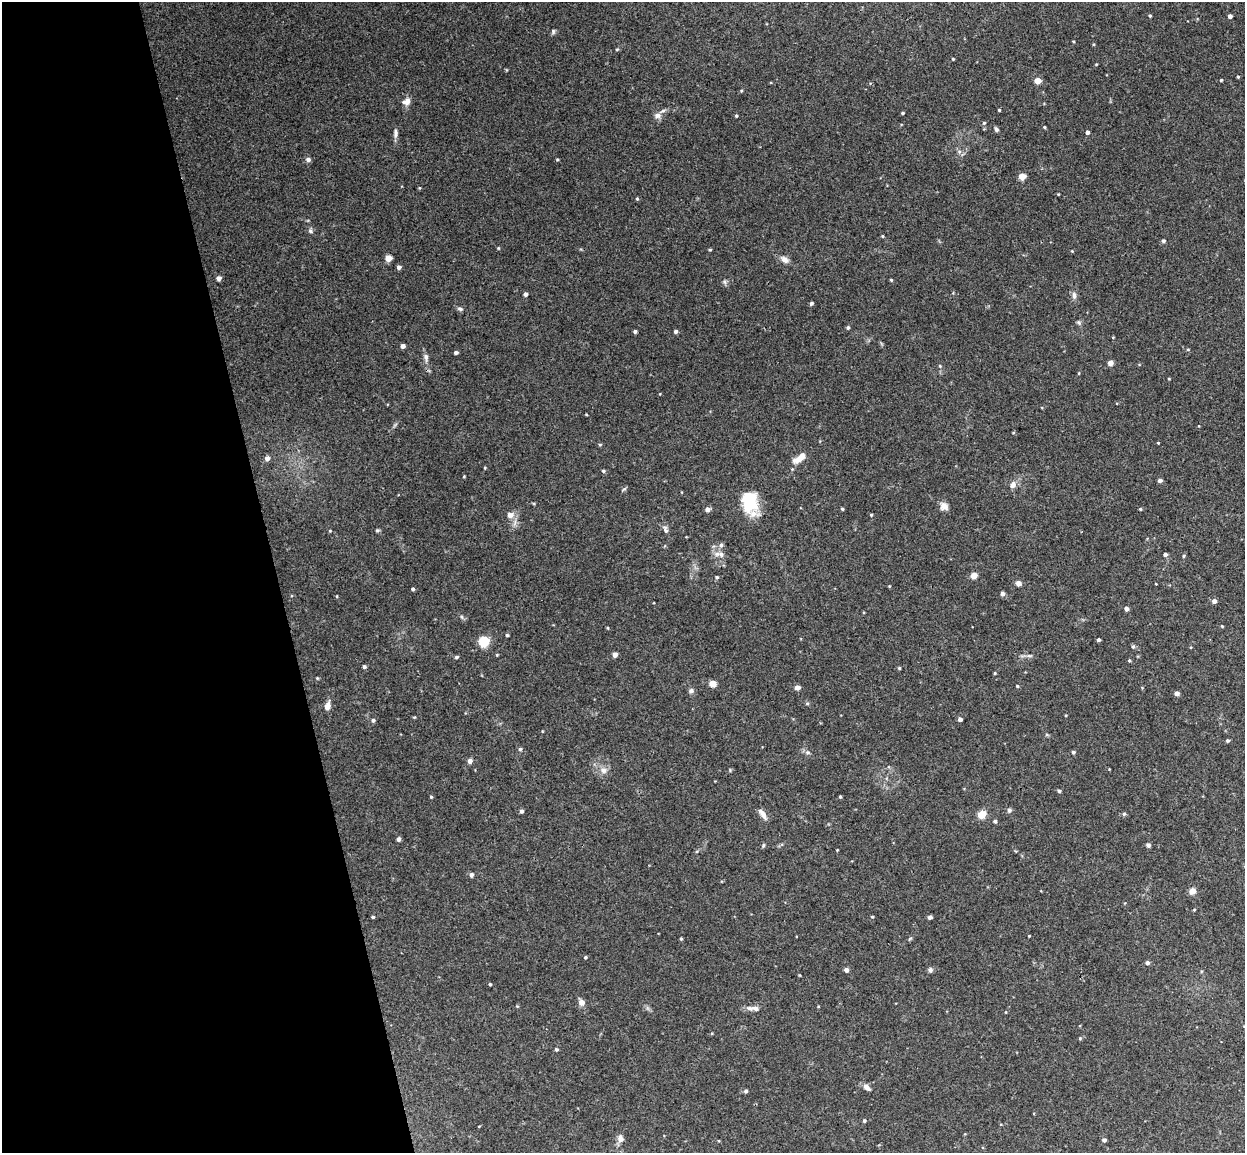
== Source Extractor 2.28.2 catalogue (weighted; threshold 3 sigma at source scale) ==
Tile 5 of 4 x 4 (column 1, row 2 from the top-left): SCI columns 57-1299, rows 2457-3607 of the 5086 x 5029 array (HDU 1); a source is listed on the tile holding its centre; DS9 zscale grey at full resolution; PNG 1247 x 1155 px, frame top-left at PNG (2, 2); no overlay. Shown black and unused: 22% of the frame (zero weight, under 3 of 4 exposures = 5% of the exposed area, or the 3 px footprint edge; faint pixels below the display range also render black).
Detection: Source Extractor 2.28.2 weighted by HDU 2 'WHT'; one run over the whole footprint, this tile lists its part. Background 0.0493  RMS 0.0046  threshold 0.0208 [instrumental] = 3 sigma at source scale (4.5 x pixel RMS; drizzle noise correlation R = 1.50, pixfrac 1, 0.05/0.05 arcsec/px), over >= 5 px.
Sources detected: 150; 3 inside a brighter listed object's ellipse — not listed separately; the other 147 listed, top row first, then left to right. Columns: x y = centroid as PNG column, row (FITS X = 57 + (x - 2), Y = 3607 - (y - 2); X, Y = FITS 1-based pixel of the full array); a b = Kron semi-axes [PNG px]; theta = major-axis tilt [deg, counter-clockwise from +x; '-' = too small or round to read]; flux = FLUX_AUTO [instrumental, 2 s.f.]
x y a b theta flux
1150 15 3 3 - 0.58
1230 16 4 4 - 1.7
553 31 7 5 -90 0.81
617 49 5 3 - 0.42
953 59 3 3 - 0.41
1238 77 3 3 - 0.46
1221 80 3 3 - 0.5
1038 81 5 5 - 4.5
406 101 10 8 22 2.6
999 110 3 3 - 0.43
902 113 3 3 - 0.56
658 115 8 7 - 2.1
736 116 4 3 - 0.51
984 123 5 5 - 0.67
1044 127 4 3 - 0.39
996 129 6 5 - 0.81
1087 132 4 4 - 1.3
395 133 11 5 89 1.6
959 152 6 6 - 1.1
557 159 4 3 - 0.42
308 160 6 5 - 1.5
1022 177 5 5 - 4
419 188 5 3 - 0.39
1058 194 3 3 - 0.35
637 199 4 4 - 0.49
310 231 8 5 -42 0.98
883 236 4 3 - 0.41
1163 241 5 4 - 0.85
710 250 4 3 - 0.42
1072 251 4 4 - 0.34
388 258 4 4 - 6.6
784 259 10 7 -44 2.3
399 267 4 4 - 1.4
219 278 4 4 - 1.9
891 280 4 3 - 0.48
725 282 7 4 -88 0.8
525 294 4 4 - 1.5
1074 295 10 5 -85 1.6
811 303 4 3 - 0.99
460 309 8 5 -15 0.97
1079 322 7 5 -35 0.79
848 327 4 4 - 0.76
635 331 3 3 - 0.94
676 331 4 4 - 1.1
403 346 4 4 - 2.1
1188 349 4 3 - 0.37
456 352 4 3 - 0.96
426 357 9 6 -76 1.5
1110 363 4 4 - 3.5
940 366 5 4 - 0.51
1079 373 4 3 - 0.34
1169 379 3 2 - 0.33
586 414 4 2 - 0.33
1199 426 3 2 - 0.26
1158 443 3 3 - 0.33
600 445 5 3 - 0.45
267 458 5 5 - 1.9
799 458 17 7 33 4.7
485 468 4 3 - 0.36
603 471 5 4 - 0.66
464 476 3 3 - 0.38
1160 480 5 4 - 1.2
1013 485 8 7 - 2.5
624 489 7 3 36 0.62
749 500 24 16 -85 18
944 506 10 9 - 2.5
707 509 6 6 - 1.3
842 509 4 3 - 0.52
1140 509 4 3 - 0.5
510 515 7 6 - 2.8
871 515 3 3 - 0.56
377 530 5 5 - 0.59
666 530 11 5 -84 1.3
330 531 5 3 - 0.39
721 545 6 6 - 1.1
721 554 9 7 -43 1.8
1165 554 4 4 - 1.2
1184 556 4 4 - 0.51
974 575 5 5 - 4.2
717 577 4 4 - 0.67
1018 583 6 6 - 1.8
413 589 4 3 - 0.8
1003 593 4 4 - 1.7
337 596 4 3 - 0.32
1214 601 4 4 - 2.2
1126 609 4 4 - 1.7
1222 626 4 3 - 0.38
507 635 3 3 - 0.64
1099 640 3 3 - 1
484 642 7 7 - 13
1133 646 6 4 0 0.66
615 655 5 5 - 2
1029 656 6 4 -1 0.84
456 657 5 3 - 0.76
1129 660 4 4 - 0.49
364 667 4 4 - 0.93
899 668 4 4 - 0.53
995 673 4 3 - 0.45
317 678 4 3 - 0.4
713 684 5 5 - 7.1
1017 686 4 3 - 0.59
797 688 5 4 - 2.5
691 691 7 6 - 1.1
1177 693 4 4 - 2.3
327 706 7 5 72 3.6
414 717 5 3 - 0.41
960 719 4 4 - 1.8
373 720 5 4 - 0.84
1227 741 4 4 - 0.68
520 749 4 4 - 0.75
1073 752 4 4 - 0.86
470 761 5 5 - 2.1
603 770 10 8 -19 2.4
1059 791 5 4 - 0.73
431 797 4 3 - 0.48
840 797 3 3 - 0.47
1009 810 5 5 - 1
521 811 4 4 - 1
763 814 13 6 -57 2.7
982 814 6 5 - 6.8
1124 814 6 4 43 0.65
995 821 4 4 - 0.84
399 839 4 4 - 1.4
763 845 6 4 61 0.58
1148 845 5 4 - 1.3
471 875 6 4 79 0.92
1192 891 6 5 - 3.8
373 917 4 3 - 0.53
872 917 4 3 - 0.41
930 917 4 4 - 1.5
1029 936 3 2 - 0.32
681 939 4 4 - 0.53
585 957 3 3 - 0.59
1147 963 4 4 - 1.2
846 970 5 4 - 1.6
930 970 7 5 67 1
490 984 3 3 - 0.51
581 1002 6 6 - 2.5
750 1008 10 7 5 1.9
1080 1038 5 4 - 0.47
556 1049 4 4 - 0.67
866 1087 8 5 -45 2.6
746 1091 4 4 - 0.98
864 1121 5 4 - 0.71
479 1126 4 2 - 0.31
620 1139 8 7 - 2.2
1104 1140 4 4 - 1.1